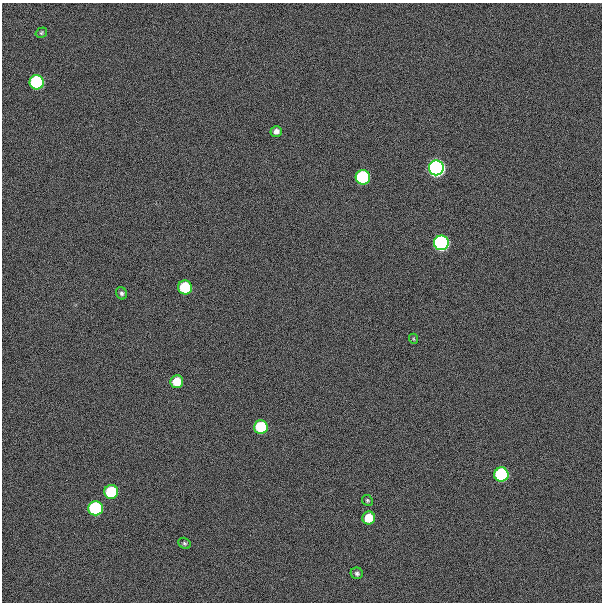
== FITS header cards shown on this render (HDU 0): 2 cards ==
NAXIS1  =                  600
NAXIS2  =                  600

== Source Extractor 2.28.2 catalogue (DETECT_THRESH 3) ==
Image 600 x 600 px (HDU 0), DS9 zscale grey, 1 PNG px = 1 image px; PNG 604 x 604 px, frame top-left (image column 1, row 600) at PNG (2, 3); each listed source drawn as its Kron ellipse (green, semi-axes under 4 px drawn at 4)
Background 300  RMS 19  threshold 57.9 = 3 sigma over >= 5 px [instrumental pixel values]
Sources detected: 18; all 18 listed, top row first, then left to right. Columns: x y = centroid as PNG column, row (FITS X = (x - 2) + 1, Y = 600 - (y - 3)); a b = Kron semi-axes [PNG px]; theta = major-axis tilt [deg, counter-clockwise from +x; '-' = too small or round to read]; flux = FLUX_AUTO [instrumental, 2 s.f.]
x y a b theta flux
41 33 6 5 - 2.1e+03
37 82 7 7 - 2.2e+05
276 131 6 5 - 6.9e+03
436 168 7 7 - 1.1e+06
363 177 7 7 - 2.2e+05
441 243 7 7 - 6.6e+05
185 287 7 7 - 9.4e+04
122 293 6 5 - 3.1e+03
414 339 5 3 - 1.5e+03
177 382 6 6 - 3.1e+04
261 427 7 7 - 7.9e+04
501 475 7 7 - 2.2e+05
111 492 7 7 - 1.0e+05
367 500 6 5 - 2.2e+03
96 508 7 7 - 2.3e+05
369 518 6 6 - 3.3e+04
184 543 6 5 - 2.3e+03
357 573 6 5 - 3.1e+03